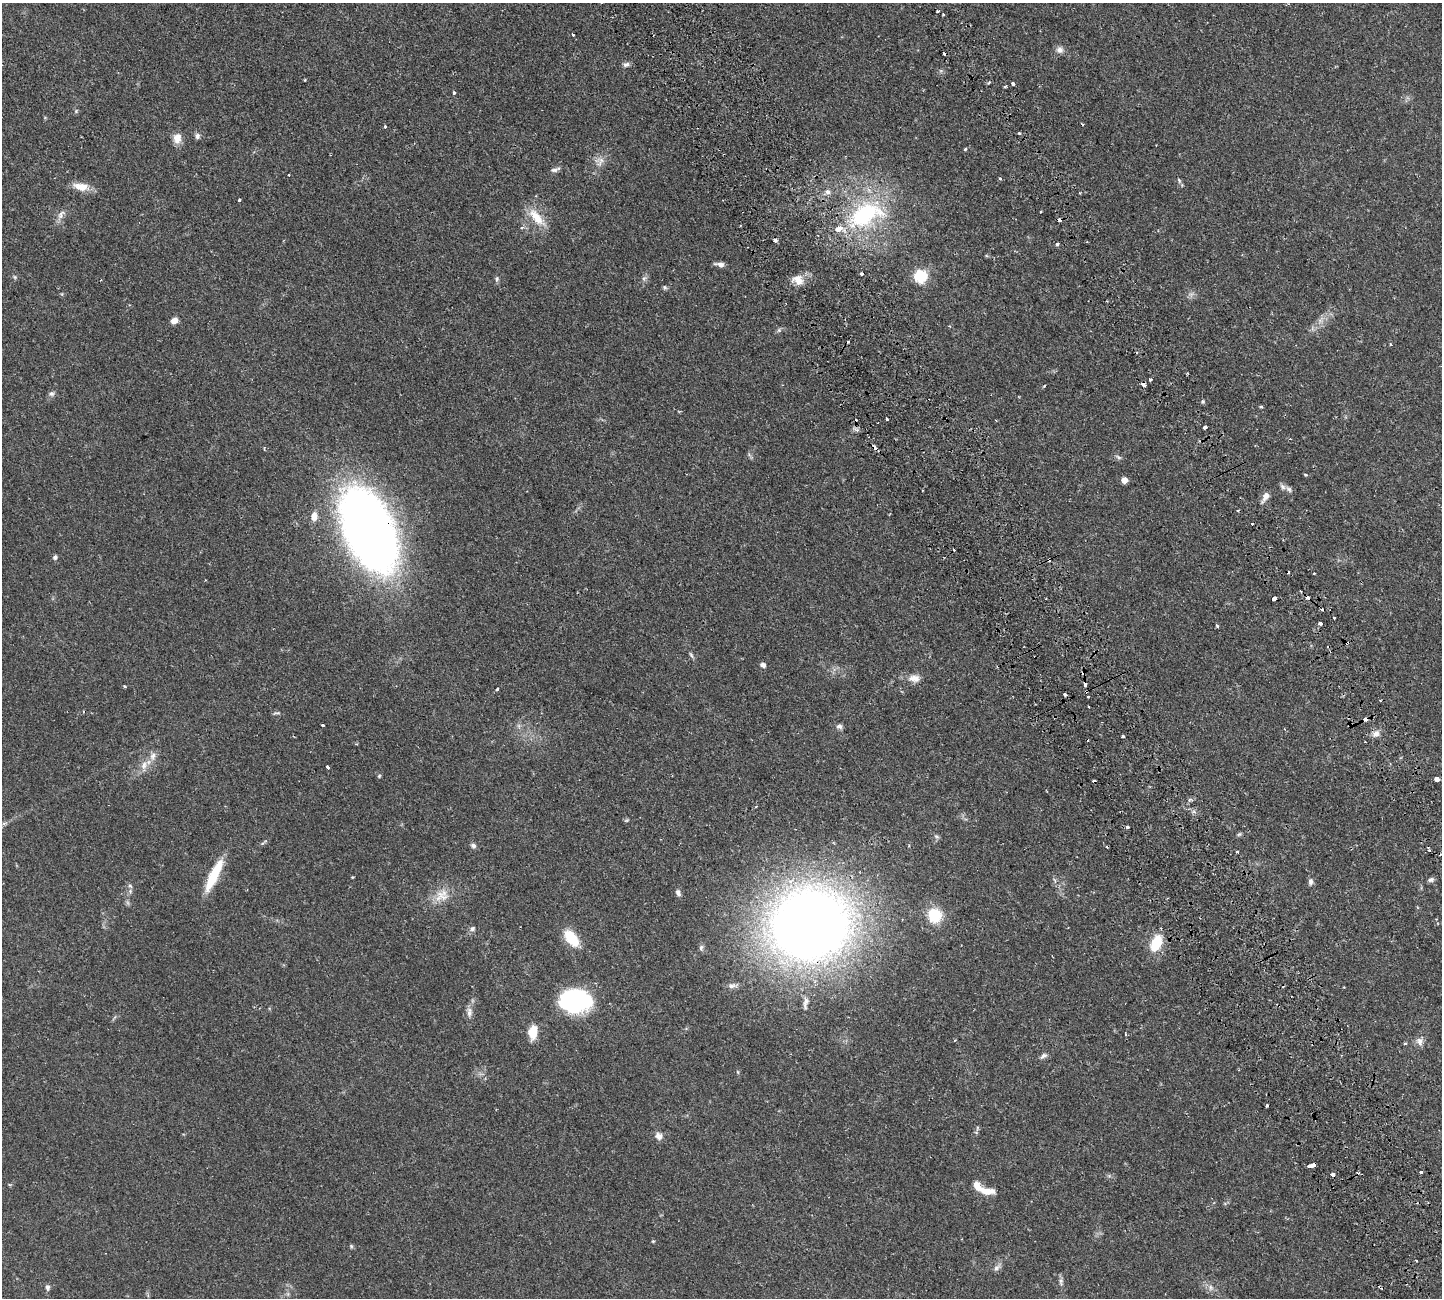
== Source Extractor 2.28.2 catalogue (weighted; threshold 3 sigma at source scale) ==
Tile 6 of 4 x 4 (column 2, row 2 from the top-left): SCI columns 1667-3106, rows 2936-4231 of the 6318 x 6308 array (HDU 1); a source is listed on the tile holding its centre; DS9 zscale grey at full resolution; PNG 1444 x 1300 px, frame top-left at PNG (2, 3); no overlay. Shown black and unused: <1% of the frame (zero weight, under 2 of 3 exposures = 12% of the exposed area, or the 3 px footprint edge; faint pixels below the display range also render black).
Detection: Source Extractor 2.28.2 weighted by HDU 2 'WHT'; one run over the whole footprint, this tile lists its part. Background 0.0538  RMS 0.0053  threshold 0.0238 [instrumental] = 3 sigma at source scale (4.5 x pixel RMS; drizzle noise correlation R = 1.50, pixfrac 1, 0.05/0.05 arcsec/px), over >= 5 px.
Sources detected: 152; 2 too faint to see at this stretch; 22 cosmic-ray / hot-pixel residue — not listed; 3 inside a brighter listed object's ellipse — not listed separately; the other 125 listed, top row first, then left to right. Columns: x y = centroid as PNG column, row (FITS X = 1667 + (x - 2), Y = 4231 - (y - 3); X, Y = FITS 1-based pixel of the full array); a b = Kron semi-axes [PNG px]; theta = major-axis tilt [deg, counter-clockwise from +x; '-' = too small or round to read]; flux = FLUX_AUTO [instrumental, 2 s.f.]
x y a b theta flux
573 34 3 3 - 1.8
1060 50 10 9 - 2.3
626 64 9 6 17 1.4
305 80 3 2 - 0.58
989 82 4 3 - 0.75
1013 84 4 3 - 2.8
1005 86 4 3 - 0.65
454 92 3 3 - 7.5
1082 124 4 2 - 0.44
385 126 3 3 - 1.1
1019 133 3 3 - 0.63
197 136 7 6 - 1.6
177 138 13 9 86 4.7
965 149 3 3 - 0.63
599 161 14 12 25 3.9
555 170 14 5 15 1.7
288 175 3 3 - 1.1
1000 178 5 4 - 0.58
1179 180 8 4 -64 0.82
81 187 17 8 -10 7.3
827 192 8 7 - 1.8
239 200 3 3 - 1.5
61 214 15 7 60 2.8
865 214 54 33 26 60
537 217 30 11 -49 9.8
522 227 5 5 - 0.9
775 240 3 3 - 2.4
1057 244 5 4 - 0.98
720 264 12 5 -9 2.2
861 274 3 3 - 1.8
920 276 6 6 - 59
15 277 6 5 - 0.74
644 278 8 6 84 1.4
497 279 7 5 71 0.98
101 280 3 2 - 0.48
798 280 15 12 -27 5.4
665 287 6 5 - 0.86
174 321 7 6 - 3.4
779 330 7 5 46 0.95
1390 344 4 3 - 0.42
1150 380 4 3 - 0.67
1144 384 6 4 -69 1.7
1044 386 4 2 - 0.5
51 394 8 7 - 1.4
1203 401 5 4 - 0.75
1261 407 4 4 - 0.63
886 418 3 3 - 1.8
1205 427 4 3 - 1.3
875 448 7 3 -47 2.5
1118 457 10 4 -26 1.1
1305 475 4 3 - 0.68
1124 480 5 5 - 4.6
1289 489 10 6 -47 1.6
1266 496 12 8 55 3.1
314 516 10 7 83 3.9
1252 523 3 3 - 1.4
369 530 57 29 -66 670
55 557 6 5 - 1.1
1049 559 3 3 - 1.3
1274 598 4 3 - 4.1
1334 617 3 3 - 1.2
1320 624 4 3 - 6
1217 626 4 3 - 1.1
1347 643 4 3 - 1
691 655 9 4 -65 0.98
763 665 6 5 - 1.7
914 678 16 10 -3 4.4
1085 685 4 3 - 3.6
125 686 3 3 - 0.59
497 689 3 3 - 0.72
1088 697 3 2 - 0.72
1380 701 3 3 - 0.62
1089 707 2 2 - 0.51
277 713 12 3 1 0.87
1366 719 4 3 - 3
323 725 3 3 - 1
519 726 7 4 -71 0.99
840 726 8 6 -7 1.5
1376 733 9 8 - 2.7
1123 736 3 3 - 1.7
153 756 13 8 76 3.3
144 766 15 8 86 3.8
327 767 4 3 - 2.3
379 776 6 4 45 0.63
1437 779 4 4 - 9.3
627 820 6 4 71 0.59
1127 827 3 3 - 2.1
1239 834 6 5 - 0.78
936 836 8 3 -19 0.83
473 846 7 6 - 1.5
1237 852 3 2 - 0.72
214 875 38 9 64 18
1431 880 8 6 12 1.4
1311 881 8 6 88 1.6
130 886 7 5 -64 1.2
678 893 9 6 -66 1.6
442 896 21 16 23 8.5
934 915 19 17 -74 14
810 925 60 52 16 690
472 929 7 6 - 1.4
571 938 23 12 -51 13
1156 943 18 10 67 15
701 947 8 5 73 1.2
732 985 15 7 6 2.3
575 1001 28 21 -2 63
805 1002 17 5 79 2.2
469 1012 15 6 -89 2.7
533 1032 15 9 80 8.3
1126 1034 4 2 - 0.53
1419 1041 11 9 -57 2.8
1405 1043 4 4 - 0.58
1043 1056 10 6 32 1.6
1267 1106 4 3 - 1.5
977 1128 6 4 72 0.71
659 1136 10 8 -61 2.6
1312 1165 6 4 18 7.7
1421 1172 3 3 - 4.8
1333 1175 3 3 - 2.3
986 1191 22 8 -8 6.1
653 1241 5 3 - 0.44
351 1246 6 4 -47 0.67
997 1267 11 6 42 1.9
1061 1281 11 5 85 1.6
47 1287 8 6 -85 1.3
1211 1288 9 5 -83 1.7
Overlapping masked pixels (flux is a lower limit): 8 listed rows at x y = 1144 384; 875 448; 369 530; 1049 559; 1347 643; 1085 685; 1366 719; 810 925